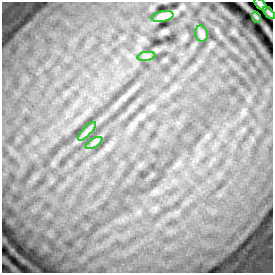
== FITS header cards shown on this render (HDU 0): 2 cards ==
NAXIS1  =                  271 / length of data axis 1
NAXIS2  =                  271 / length of data axis 2

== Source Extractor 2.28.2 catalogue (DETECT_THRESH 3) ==
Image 271 x 271 px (HDU 0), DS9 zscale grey, 1 PNG px = 1 image px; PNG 275 x 275 px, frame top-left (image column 1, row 271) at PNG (2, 2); each listed source drawn as its Kron ellipse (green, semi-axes under 4 px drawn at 4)
Background 0.509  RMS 0.15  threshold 0.441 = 3 sigma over >= 5 px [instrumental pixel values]
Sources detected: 8; all 8 listed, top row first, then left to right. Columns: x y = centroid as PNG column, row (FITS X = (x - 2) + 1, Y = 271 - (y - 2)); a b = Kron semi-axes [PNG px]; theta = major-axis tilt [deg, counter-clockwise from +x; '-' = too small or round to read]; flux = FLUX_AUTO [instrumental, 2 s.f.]
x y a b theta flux
261 4 8 3 -43 25
269 13 8 2 -47 20
163 16 11 5 11 67
256 17 6 3 -71 7.3
201 34 8 6 -76 28
146 56 9 4 9 22
87 131 12 4 47 33
94 143 9 4 31 23
At the frame edge (FLAGS 8, measured only in part): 1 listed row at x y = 261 4